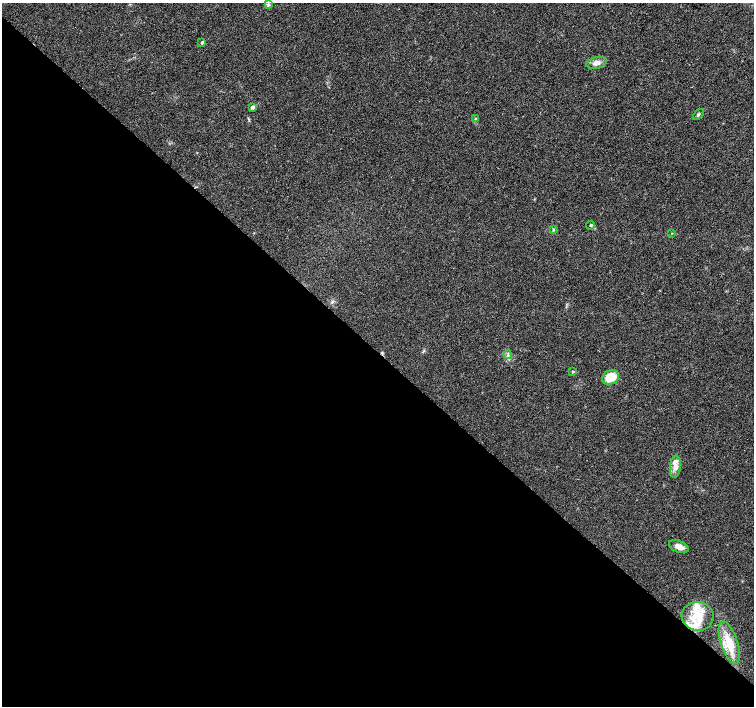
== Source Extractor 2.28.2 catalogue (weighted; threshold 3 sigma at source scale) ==
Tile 14 of 4 x 4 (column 2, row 4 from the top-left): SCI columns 1516-3019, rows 230-1637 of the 6032 x 6027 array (HDU 1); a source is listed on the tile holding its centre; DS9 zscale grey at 2 x 2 block average (1 PNG px = mean of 2 x 2 image px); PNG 756 x 708 px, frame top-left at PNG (2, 3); each listed source drawn as its Kron ellipse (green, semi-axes under 4 px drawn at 4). Shown black and unused: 50% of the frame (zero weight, under 3 of 4 exposures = <1% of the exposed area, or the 3 px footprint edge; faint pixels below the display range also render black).
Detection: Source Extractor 2.28.2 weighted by HDU 2 'WHT'; one run over the whole footprint, this tile lists its part. Background 0.0212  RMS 0.0037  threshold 0.0165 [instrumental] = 3 sigma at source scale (4.5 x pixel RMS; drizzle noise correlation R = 1.50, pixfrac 1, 0.0396/0.0396 arcsec/px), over >= 5 px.
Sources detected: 20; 1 cosmic-ray / hot-pixel residue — neither listed nor drawn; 3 inside a brighter listed object's ellipse — not listed separately; the other 16 listed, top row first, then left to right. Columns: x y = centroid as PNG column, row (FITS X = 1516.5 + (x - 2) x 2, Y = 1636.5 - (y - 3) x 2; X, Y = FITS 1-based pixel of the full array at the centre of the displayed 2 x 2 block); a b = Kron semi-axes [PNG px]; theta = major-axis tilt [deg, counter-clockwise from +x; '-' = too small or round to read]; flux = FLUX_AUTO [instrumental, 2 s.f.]
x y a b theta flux
268 5 3 3 - 1.2
202 42 4 3 - 1
596 63 10 6 15 5.1
253 107 4 3 - 2.3
698 114 6 3 47 1.3
475 119 3 3 - 0.71
590 225 4 3 - 0.92
553 230 4 2 - 0.76
672 233 3 2 - 0.53
508 355 4 3 - 1.3
573 371 3 3 - 0.84
610 377 8 7 - 18
675 467 11 5 84 5.2
679 546 10 6 -23 5.5
698 616 16 14 -8 21
729 643 22 8 -71 17